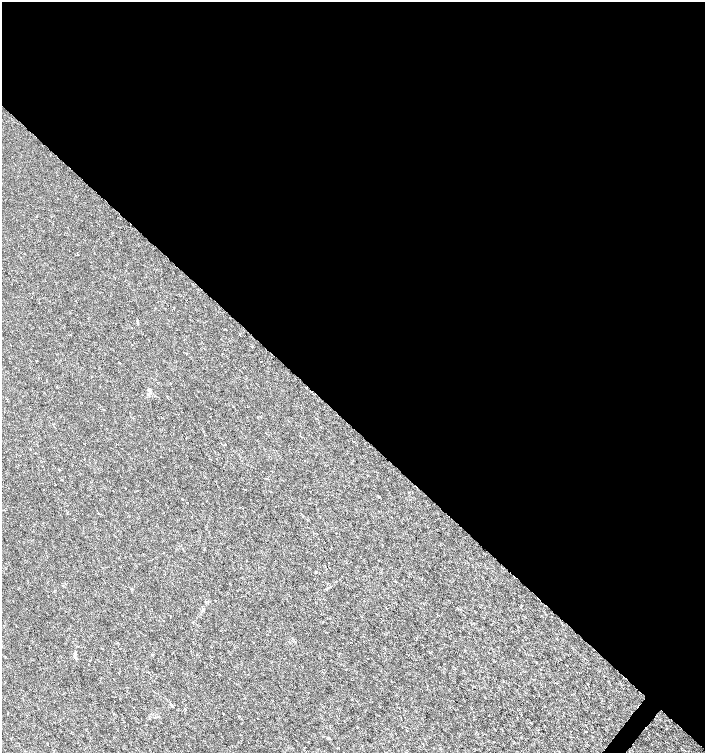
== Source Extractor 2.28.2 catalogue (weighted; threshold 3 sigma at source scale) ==
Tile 3 of 4 x 4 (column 3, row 1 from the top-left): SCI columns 2982-4386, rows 4508-6008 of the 6029 x 6009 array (HDU 1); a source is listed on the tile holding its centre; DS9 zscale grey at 2 x 2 block average (1 PNG px = mean of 2 x 2 image px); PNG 707 x 755 px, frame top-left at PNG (2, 2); no overlay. Shown black and unused: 57% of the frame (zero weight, under 3 of 6 exposures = <1% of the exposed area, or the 3 px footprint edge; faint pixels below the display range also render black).
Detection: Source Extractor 2.28.2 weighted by HDU 2 'WHT'; one run over the whole footprint, this tile lists its part. Background 3.95e-05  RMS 0.001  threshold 0.00426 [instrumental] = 3 sigma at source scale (4.09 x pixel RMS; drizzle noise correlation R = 1.36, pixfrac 0.8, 0.0396/0.0396 arcsec/px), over >= 5 px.
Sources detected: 13; all 13 listed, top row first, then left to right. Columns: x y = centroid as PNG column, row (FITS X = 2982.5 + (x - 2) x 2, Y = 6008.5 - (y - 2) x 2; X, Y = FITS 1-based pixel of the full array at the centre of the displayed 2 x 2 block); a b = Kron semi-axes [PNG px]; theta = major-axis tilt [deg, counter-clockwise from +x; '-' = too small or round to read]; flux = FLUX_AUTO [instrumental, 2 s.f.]
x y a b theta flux
36 216 2 2 - 0.18
138 323 4 2 - 0.16
379 497 2 2 - 0.12
183 499 2 2 - 0.14
98 513 2 2 - 0.13
316 572 2 2 - 0.19
215 601 2 2 - 0.086
254 642 2 2 - 0.24
429 652 2 2 - 0.094
152 654 3 2 - 0.15
75 658 6 3 -48 0.32
537 662 2 2 - 0.11
557 683 2 2 - 0.087